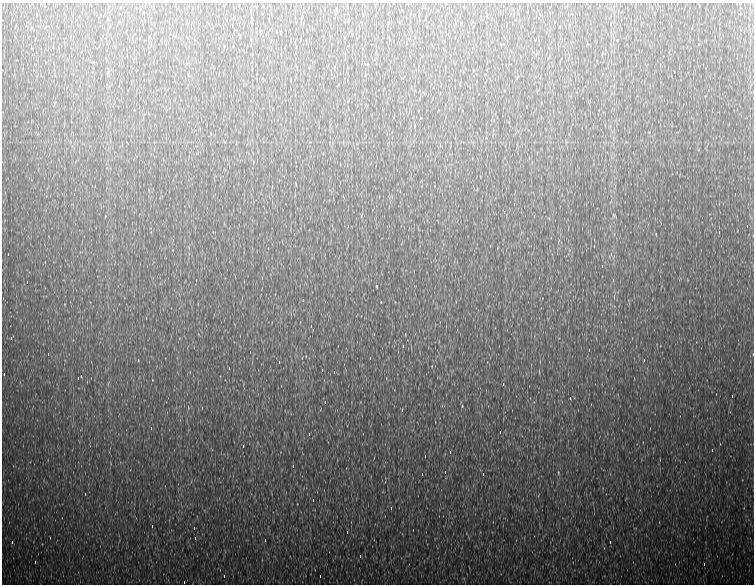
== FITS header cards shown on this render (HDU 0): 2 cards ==
NAXIS1  =                  752 / length of data axis 1
NAXIS2  =                  582 / length of data axis 2

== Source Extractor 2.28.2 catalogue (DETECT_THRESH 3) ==
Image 752 x 582 px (HDU 0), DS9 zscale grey, 1 PNG px = 1 image px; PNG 756 x 586 px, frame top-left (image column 1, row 582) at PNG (2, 3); no overlay
Background 1020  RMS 14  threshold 43.4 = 3 sigma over >= 5 px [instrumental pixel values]
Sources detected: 103; all 103 listed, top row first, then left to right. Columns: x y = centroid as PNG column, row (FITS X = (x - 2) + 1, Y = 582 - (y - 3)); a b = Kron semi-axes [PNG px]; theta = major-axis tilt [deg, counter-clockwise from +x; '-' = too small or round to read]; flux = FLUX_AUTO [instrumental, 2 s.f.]
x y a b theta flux
226 12 4 2 - 7800
536 12 4 2 - 9200
497 24 3 2 - 2200
564 24 4 2 - 8800
692 26 4 2 - 1800
658 28 3 2 - 2200
742 28 4 2 - 10000
404 42 3 2 - 10000
34 54 4 2 - 5200
514 60 4 2 - 27000
93 62 4 4 - 930
679 68 4 2 - 5900
674 72 3 2 - 110000
396 80 3 2 - 11000
491 86 3 2 - 10000
633 86 3 2 - 9100
664 100 3 2 - 23000
303 102 4 2 - 6300
635 122 4 2 - 3400
723 122 3 2 - 10000
593 124 4 2 - 23000
415 126 4 2 - 3300
522 146 4 2 - 12000
633 152 3 2 - 840
529 158 4 2 - 9300
257 160 4 2 - 7600
397 170 3 2 - 5500
95 186 3 2 - 1800
272 186 4 2 - 8700
74 194 2 2 - 600
442 194 3 2 - 2000
735 194 3 2 - 48000
514 204 3 2 - 1400
614 215 6 4 -88 1100
534 216 4 2 - 17000
348 226 4 2 - 7100
747 226 3 2 - 2900
213 232 2 2 - 600
719 232 4 2 - 14000
294 234 3 2 - 1300
656 234 4 2 - 4700
268 248 4 2 - 9700
8 254 3 2 - 4800
611 254 4 2 - 10000
45 262 2 2 - 580
613 280 3 3 - 770
27 282 3 2 - 7900
377 286 3 2 - 1100
614 296 6 4 -89 1500
303 300 3 3 - 720
381 302 3 2 - 9900
198 304 4 2 - 12000
146 318 3 2 - 960
311 326 4 2 - 8600
374 334 3 3 - 1200
405 334 4 2 - 9400
11 338 4 2 - 35000
403 346 4 2 - 9100
589 350 2 2 - 580
250 352 3 2 - 9800
48 354 3 2 - 5600
302 358 4 3 - 1800
370 358 4 2 - 15000
138 360 4 2 - 9100
644 360 4 2 - 11000
279 362 4 2 - 3500
229 368 4 2 - 10000
322 370 4 2 - 10000
334 372 3 2 - 1600
4 374 4 2 - 10000
81 376 4 2 - 6400
503 384 4 2 - 11000
570 398 4 2 - 11000
325 402 4 2 - 10000
462 406 4 3 - 890
402 410 4 2 - 10000
151 428 4 2 - 12000
500 432 3 2 - 3300
309 434 3 2 - 890
243 446 4 2 - 9000
712 450 4 2 - 11000
425 456 4 2 - 11000
293 466 4 2 - 9100
445 472 3 2 - 10000
558 473 5 3 - 840
422 474 4 2 - 6600
483 474 4 2 - 79000
85 494 3 2 - 5200
313 500 2 2 - 580
391 508 4 2 - 10000
152 526 4 2 - 9400
194 528 3 2 - 3500
347 532 3 2 - 490
195 538 3 2 - 690
265 540 3 2 - 2200
12 542 4 2 - 21000
610 542 3 2 - 10000
360 556 4 2 - 9000
35 562 4 2 - 9500
704 564 3 2 - 1100
224 576 4 2 - 10000
320 576 3 2 - 4900
184 582 3 2 - 3200
At the frame edge (FLAGS 8, measured only in part): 1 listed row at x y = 184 582